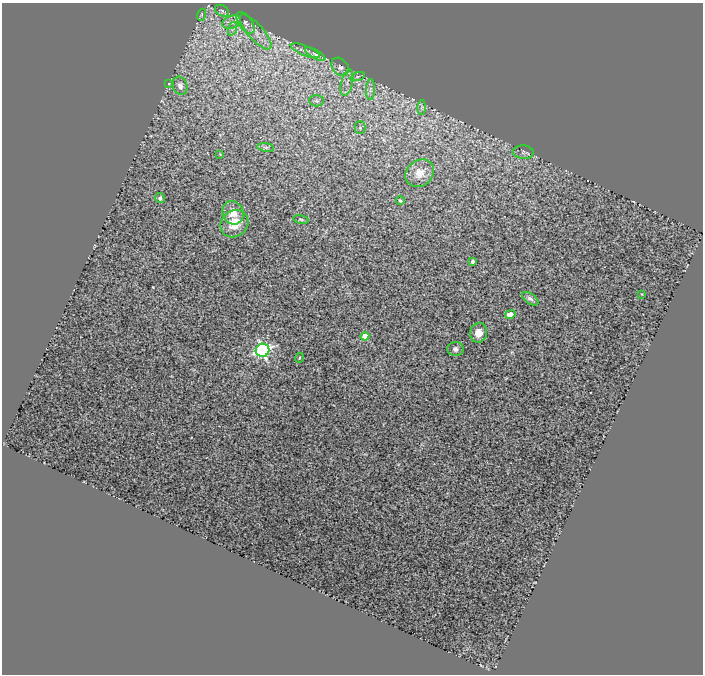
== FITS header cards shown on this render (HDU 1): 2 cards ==
NAXIS1  =                  701
NAXIS2  =                  672

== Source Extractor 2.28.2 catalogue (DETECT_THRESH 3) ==
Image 701 x 672 px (HDU 1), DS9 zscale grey, 1 PNG px = 1 image px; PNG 705 x 676 px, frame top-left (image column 1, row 672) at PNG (2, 3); each listed source drawn as its Kron ellipse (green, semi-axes under 4 px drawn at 4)
Background 2.48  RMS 0.18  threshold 0.553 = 3 sigma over >= 5 px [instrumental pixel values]
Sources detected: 35; all 35 listed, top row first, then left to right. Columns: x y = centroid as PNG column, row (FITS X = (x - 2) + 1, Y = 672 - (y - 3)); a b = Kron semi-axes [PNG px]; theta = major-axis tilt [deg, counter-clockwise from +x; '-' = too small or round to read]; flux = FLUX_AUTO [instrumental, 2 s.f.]
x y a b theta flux
222 11 7 5 -29 28
201 15 6 4 71 19
232 22 10 6 20 66
246 23 12 6 -54 52
232 29 7 4 72 28
256 32 22 8 -48 120
305 51 15 5 -22 48
315 54 11 4 -30 34
340 67 10 7 -51 64
357 77 7 3 19 24
347 83 13 6 77 78
169 84 3 2 - 7.7
180 86 9 7 -73 60
371 89 10 4 89 50
317 101 7 5 -2 25
422 107 7 4 89 23
360 128 6 5 - 20
266 147 8 4 -9 26
523 152 10 6 -4 41
220 154 2 2 - 6.7
420 173 15 12 37 180
160 198 5 4 - 27
400 201 4 3 - 16
233 213 12 10 -67 170
301 219 8 3 -11 17
234 224 15 13 41 260
472 261 3 3 - 42
642 294 4 3 - 11
530 299 9 5 -34 41
510 314 5 4 - 160
479 333 10 8 76 120
365 336 4 4 - 310
455 349 8 7 - 51
262 350 7 6 - 3400
299 358 5 3 - 11